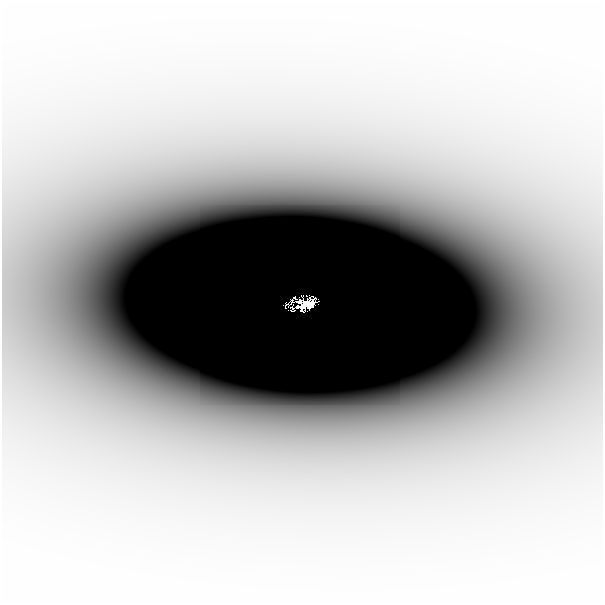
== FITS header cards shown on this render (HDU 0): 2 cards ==
NAXIS1  =                  601
NAXIS2  =                  601

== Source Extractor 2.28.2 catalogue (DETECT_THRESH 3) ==
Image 601 x 601 px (HDU 0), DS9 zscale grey, 1 PNG px = 1 image px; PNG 605 x 605 px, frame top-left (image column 1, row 601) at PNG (2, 0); no overlay
Background -4.34e-06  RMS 1.3e-06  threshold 3.81e-06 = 3 sigma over >= 5 px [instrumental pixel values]
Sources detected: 5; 2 with non-positive FLUX_AUTO (blend fragments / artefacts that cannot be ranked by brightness) are not listed; the other 3 listed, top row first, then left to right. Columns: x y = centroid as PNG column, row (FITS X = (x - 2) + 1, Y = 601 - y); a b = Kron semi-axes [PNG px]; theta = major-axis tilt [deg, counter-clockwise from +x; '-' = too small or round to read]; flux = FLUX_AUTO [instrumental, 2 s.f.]
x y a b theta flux
306 302 14 8 7 1.6
286 303 3 2 - 0.0071
297 305 3 2 - 0.058
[2 non-positive-flux detections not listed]